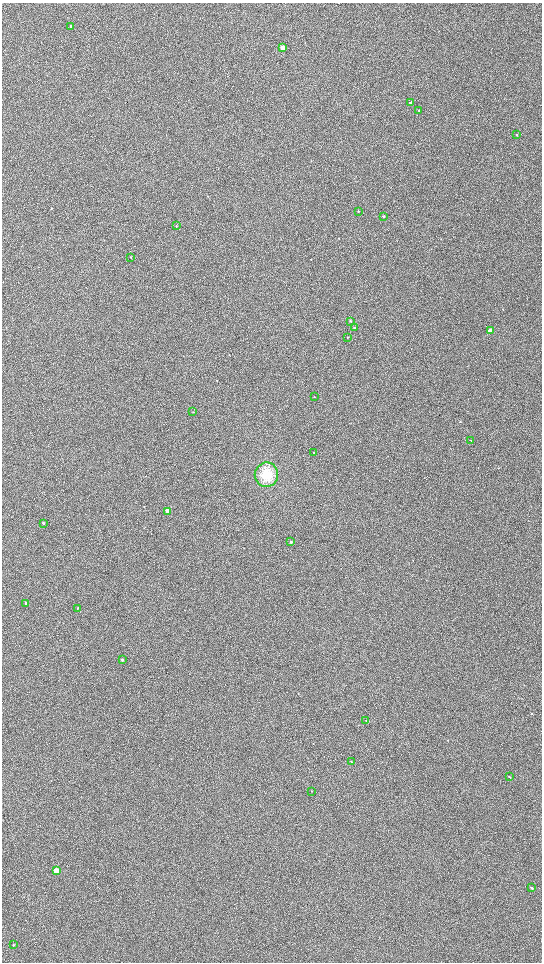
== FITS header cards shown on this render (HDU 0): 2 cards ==
NAXIS1  =                 1080 / length of data axis 1
NAXIS2  =                 1920 / length of data axis 2

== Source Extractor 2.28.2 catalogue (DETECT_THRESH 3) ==
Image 1080 x 1920 px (HDU 0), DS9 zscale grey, zoomed out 1/2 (1 PNG px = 2 x 2 image px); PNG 544 x 964 px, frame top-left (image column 1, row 1919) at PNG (2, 3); each listed source drawn as its Kron ellipse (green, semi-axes under 4 px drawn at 4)
Background 1150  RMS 160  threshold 471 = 3 sigma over >= 5 px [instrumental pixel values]
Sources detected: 31; all 31 listed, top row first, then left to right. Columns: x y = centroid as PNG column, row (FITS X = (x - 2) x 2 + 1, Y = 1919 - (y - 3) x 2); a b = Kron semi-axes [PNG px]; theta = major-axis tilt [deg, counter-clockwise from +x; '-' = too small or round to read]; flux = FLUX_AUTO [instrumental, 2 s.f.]
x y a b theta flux
71 26 3 2 - 35000
283 48 3 2 - 510000
410 102 2 2 - 15000
419 110 2 2 - 12000
516 135 2 2 - 20000
358 211 2 2 - 18000
384 217 2 2 - 43000
176 226 2 2 - 13000
131 257 3 2 - 11000
350 321 3 2 - 25000
354 328 2 2 - 38000
490 330 3 2 - 250000
347 337 3 2 - 13000
314 396 2 2 - 11000
193 412 3 2 - 9700
471 440 3 2 - 15000
314 452 3 2 - 10000
266 475 12 12 - 610000
168 511 3 2 - 240000
43 523 3 3 - 29000
291 542 2 2 - 60000
26 604 3 3 - 70000
77 608 2 2 - 14000
122 659 2 2 - 29000
366 720 2 1 - 7500
351 762 3 2 - 17000
509 776 3 2 - 11000
311 791 2 2 - 10000
56 870 3 2 - 540000
531 888 3 2 - 33000
13 945 3 2 - 21000